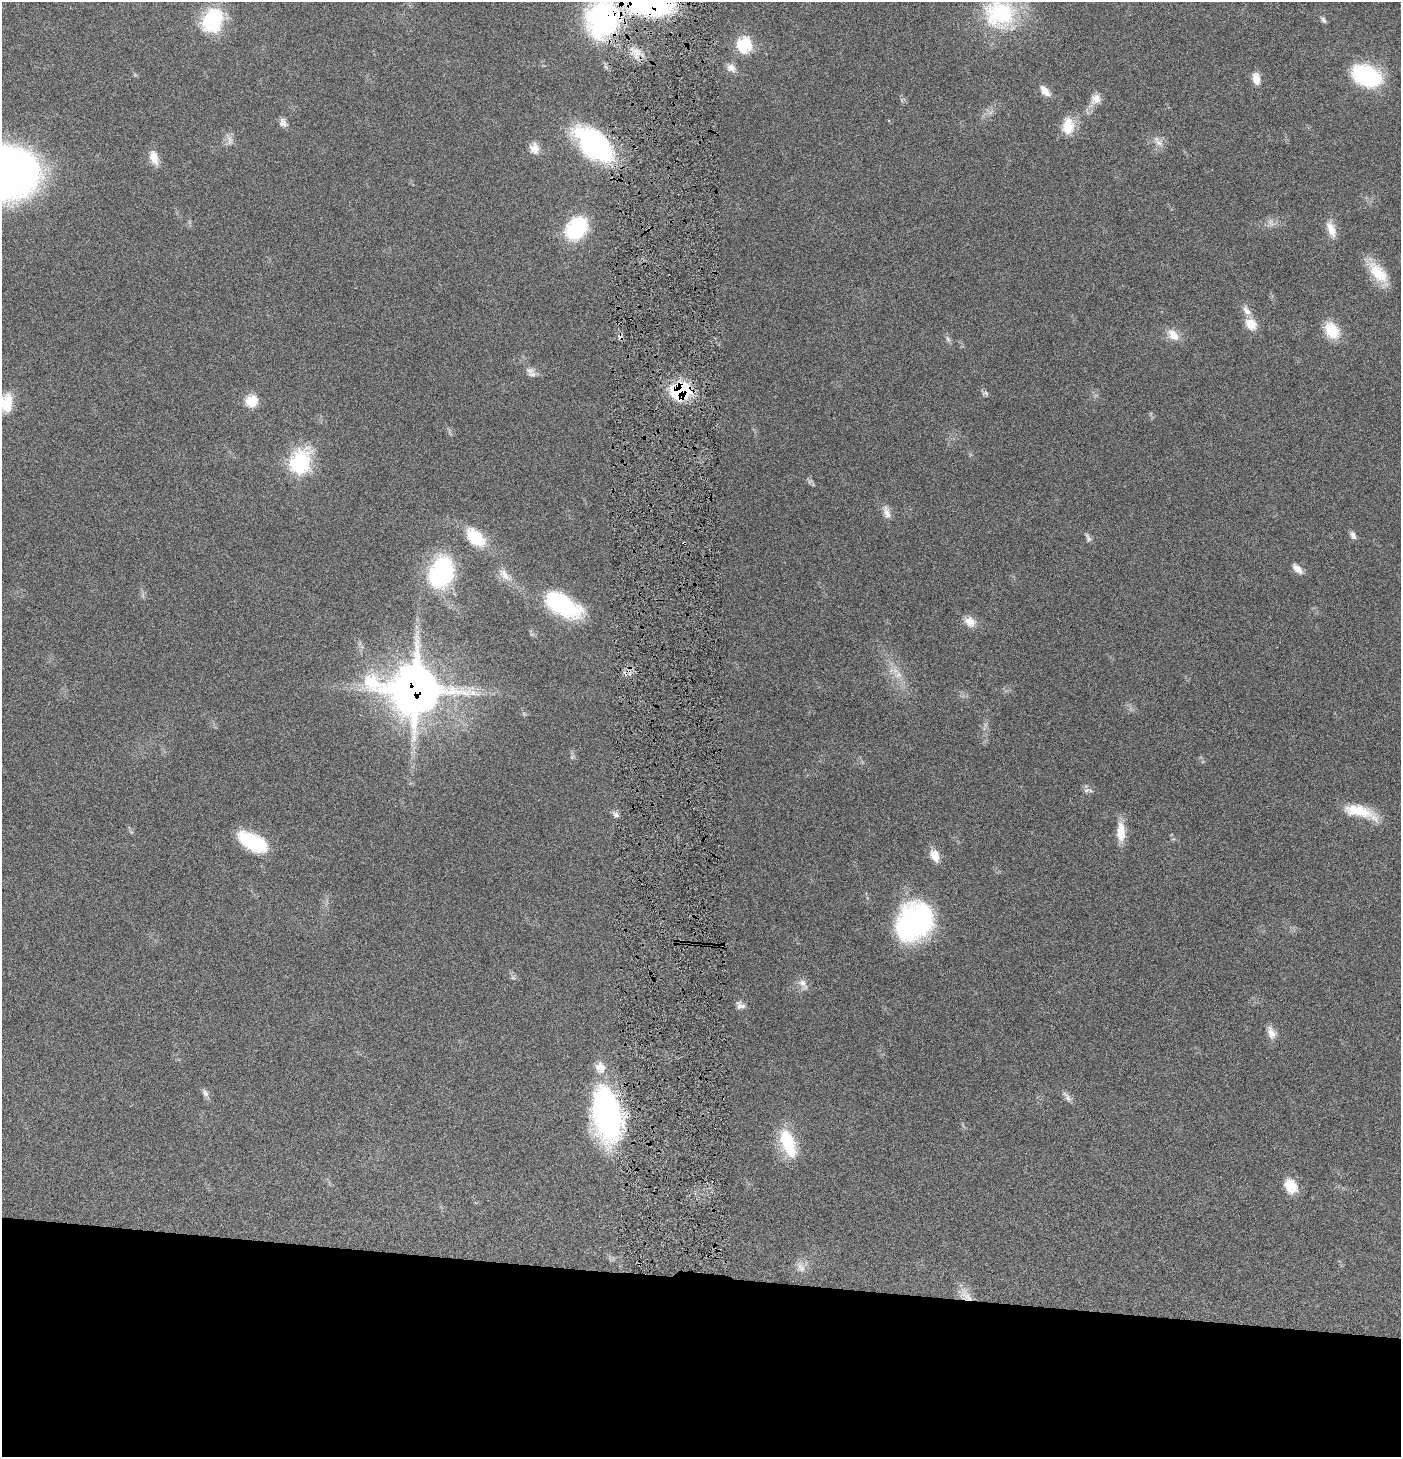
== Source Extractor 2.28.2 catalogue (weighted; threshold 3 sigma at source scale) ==
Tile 8 of 3 x 3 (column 2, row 3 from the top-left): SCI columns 1547-2945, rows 3-1457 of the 4445 x 4372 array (HDU 1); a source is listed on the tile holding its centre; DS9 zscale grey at full resolution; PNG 1403 x 1459 px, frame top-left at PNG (2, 2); no overlay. Shown black and unused: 12% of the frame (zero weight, under 4 of 8 exposures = <1% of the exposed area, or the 3 px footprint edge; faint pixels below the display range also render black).
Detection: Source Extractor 2.28.2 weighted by HDU 2 'WHT'; one run over the whole footprint, this tile lists its part. Background 0.0669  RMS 0.0041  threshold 0.017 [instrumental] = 3 sigma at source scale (4.09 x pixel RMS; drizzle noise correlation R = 1.36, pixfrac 0.8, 0.05/0.05 arcsec/px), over >= 5 px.
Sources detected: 66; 2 cosmic-ray / hot-pixel residue — not listed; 2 inside a brighter listed object's ellipse — not listed separately; the other 62 listed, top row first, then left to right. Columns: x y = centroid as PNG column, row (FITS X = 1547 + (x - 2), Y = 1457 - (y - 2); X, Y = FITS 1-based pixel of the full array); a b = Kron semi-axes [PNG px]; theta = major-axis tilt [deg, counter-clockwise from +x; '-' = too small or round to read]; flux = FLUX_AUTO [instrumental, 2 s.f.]
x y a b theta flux
652 4 46 28 -4 78
1000 14 42 36 -1 36
603 19 47 40 70 69
213 20 29 22 67 25
1323 20 10 5 -53 0.98
745 45 11 11 - 19
731 68 13 10 -33 2.3
1367 76 31 20 -22 34
1256 79 15 9 -78 3.9
1045 91 15 8 -48 3.3
1095 99 15 13 43 3.6
283 123 11 8 -59 1.8
1068 126 22 15 84 7.8
230 141 13 6 -85 1.9
1159 143 12 7 -23 2.2
595 145 42 23 -42 65
535 148 13 11 -74 3.7
154 157 18 9 -70 4.6
3 172 61 48 0 230
1271 222 9 4 -82 1.2
576 228 25 19 45 27
1331 229 22 10 -67 4.5
1378 273 32 16 -50 11
1251 324 17 13 -45 5.3
1332 330 19 14 -57 11
1173 335 18 11 -48 4.5
948 339 9 4 -54 0.96
530 371 12 9 -11 2.2
681 391 26 20 18 20
986 393 8 4 -45 0.89
252 401 15 14 - 6
6 403 19 14 85 10
300 462 17 14 64 43
887 512 18 8 -72 2.7
1353 535 11 6 -63 1.4
475 537 25 14 -43 13
1088 538 12 5 -68 1.1
1297 569 14 7 -42 2.9
441 572 37 27 69 39
505 575 22 9 -50 4.2
562 604 39 19 -29 40
970 622 14 12 -45 4
898 675 10 8 64 2.3
415 690 30 26 -9 510
474 693 17 7 -18 3.6
1086 790 9 5 26 1.2
1360 811 41 13 -17 12
616 815 7 6 - 1.1
1121 832 26 10 -88 6.4
252 842 32 15 -29 22
935 855 15 10 -69 4.7
914 922 39 32 50 69
803 984 18 8 -56 2.5
740 1005 12 9 -28 1.8
1271 1033 16 9 -66 3.1
205 1093 10 7 -62 1.4
1067 1097 18 5 -56 1.7
607 1115 59 28 -82 75
788 1143 34 15 -70 18
1291 1186 18 13 -56 7.1
802 1269 8 8 - 2
966 1296 20 11 -52 5.1
Overlapping masked pixels (flux is a lower limit): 7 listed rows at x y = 652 4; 603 19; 595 145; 681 391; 415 690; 607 1115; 966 1296
Isophote crosses this tile's border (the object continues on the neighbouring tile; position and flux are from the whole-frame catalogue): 5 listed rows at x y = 652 4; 1000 14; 603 19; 3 172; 6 403